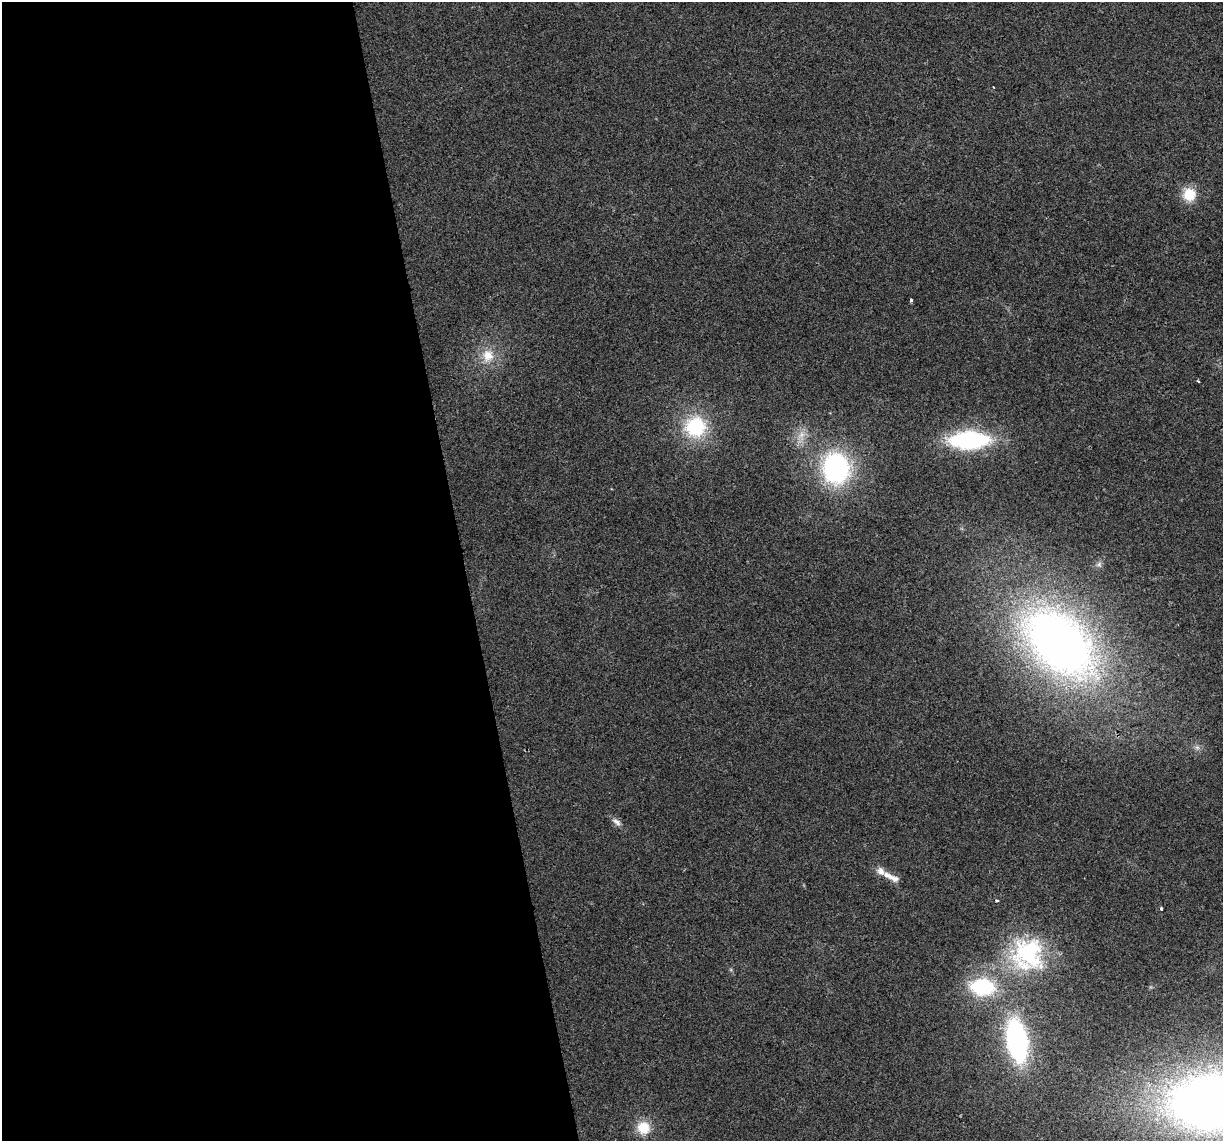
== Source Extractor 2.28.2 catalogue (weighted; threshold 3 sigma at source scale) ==
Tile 9 of 4 x 4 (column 1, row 3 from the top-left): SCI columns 1-1221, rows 1214-2352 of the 4883 x 4659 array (HDU 1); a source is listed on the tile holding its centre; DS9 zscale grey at full resolution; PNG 1225 x 1143 px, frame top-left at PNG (2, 2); no overlay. Shown black and unused: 38% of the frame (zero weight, under 2 of 3 exposures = <1% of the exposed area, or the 3 px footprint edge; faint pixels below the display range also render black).
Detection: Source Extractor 2.28.2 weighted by HDU 2 'WHT'; one run over the whole footprint, this tile lists its part. Background 0.0499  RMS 0.0068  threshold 0.0307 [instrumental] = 3 sigma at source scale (4.5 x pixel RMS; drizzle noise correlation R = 1.50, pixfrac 1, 0.0396/0.0396 arcsec/px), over >= 5 px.
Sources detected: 22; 2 inside a brighter listed object's ellipse — not listed separately; the other 20 listed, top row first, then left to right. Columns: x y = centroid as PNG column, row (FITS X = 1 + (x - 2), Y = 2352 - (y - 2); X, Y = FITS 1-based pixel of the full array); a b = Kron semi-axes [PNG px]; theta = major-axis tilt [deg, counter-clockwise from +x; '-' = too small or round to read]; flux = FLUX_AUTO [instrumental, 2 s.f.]
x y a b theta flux
1189 194 16 15 - 15
911 300 3 3 - 2.8
488 356 18 16 82 14
1198 381 3 2 - 0.97
695 427 25 25 - 44
801 435 15 10 79 7.6
969 440 36 16 1 90
836 468 28 24 -81 110
1099 564 9 6 43 2.1
1059 642 75 46 -44 470
1197 747 7 6 - 2.2
616 822 15 7 -39 3.6
881 871 24 9 -34 6.6
996 900 3 3 - 3.7
1161 908 3 3 - 2.3
1028 954 45 42 -89 79
982 987 25 17 -5 54
1017 1040 33 15 -80 140
1215 1102 94 54 3 740
643 1128 15 14 - 15
Isophote crosses this tile's border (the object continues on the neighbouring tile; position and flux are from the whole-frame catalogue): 1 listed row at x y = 1215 1102